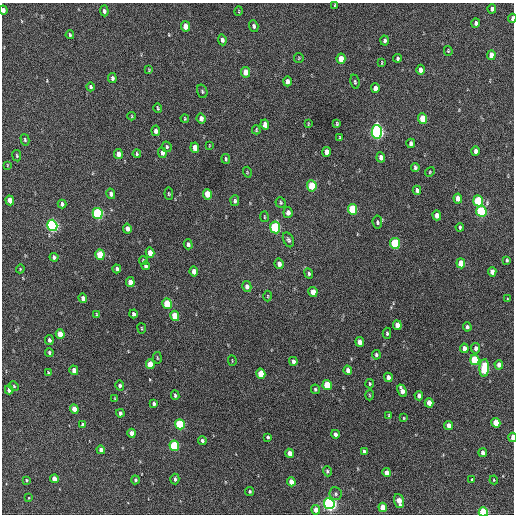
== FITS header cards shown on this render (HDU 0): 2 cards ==
NAXIS1  =                  512 / Axis length
NAXIS2  =                  512 / Axis length

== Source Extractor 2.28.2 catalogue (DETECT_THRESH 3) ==
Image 512 x 512 px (HDU 0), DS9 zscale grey, 1 PNG px = 1 image px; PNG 516 x 516 px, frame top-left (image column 1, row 512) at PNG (2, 3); each listed source drawn as its Kron ellipse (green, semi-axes under 4 px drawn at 4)
Background 219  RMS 15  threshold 43.8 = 3 sigma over >= 5 px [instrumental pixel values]
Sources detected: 175; all 175 listed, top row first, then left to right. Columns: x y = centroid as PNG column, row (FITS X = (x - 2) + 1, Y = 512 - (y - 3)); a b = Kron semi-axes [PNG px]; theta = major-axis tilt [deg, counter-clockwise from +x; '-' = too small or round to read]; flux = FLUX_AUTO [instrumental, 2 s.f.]
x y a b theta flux
335 5 3 2 - 860
492 9 4 4 - 3600
3 10 4 3 - 3500
104 11 5 4 - 2800
239 11 5 3 - 740
512 18 4 3 - 2400
476 23 4 3 - 2400
185 26 5 4 - 12000
254 26 6 4 -73 2300
70 35 4 3 - 1200
222 40 5 4 - 3300
385 40 5 3 - 2200
448 51 5 3 - 980
491 55 5 4 - 8400
299 58 5 4 - 1000
397 58 4 3 - 1900
341 59 5 4 - 14000
382 63 4 2 - 770
149 70 4 3 - 820
420 70 5 4 - 6000
245 72 5 4 - 9600
112 78 5 4 - 2500
287 81 5 4 - 4700
355 82 7 4 -81 1700
90 87 4 3 - 2000
375 88 5 4 - 5400
202 91 7 5 -72 1700
158 108 5 2 - 1100
132 116 4 2 - 770
185 118 4 3 - 900
201 118 5 4 - 5400
423 119 5 4 - 23000
308 124 4 2 - 680
337 124 4 3 - 1000
265 125 5 4 - 8000
256 130 4 3 - 980
156 131 5 4 - 4100
377 132 7 5 -88 290000
340 138 4 2 - 960
25 140 6 4 -74 1500
411 143 5 4 - 3300
209 145 4 2 - 590
167 147 5 4 - 1600
195 148 5 4 - 8800
475 151 4 3 - 3200
326 152 5 4 - 6000
162 153 5 4 - 4300
118 154 5 4 - 7600
137 154 4 3 - 1200
17 156 6 3 -81 1200
381 157 5 4 - 5200
226 159 5 3 - 1400
7 165 4 2 - 630
415 167 4 3 - 1900
247 172 5 3 - 840
430 172 5 4 - 1000
312 186 5 5 - 32000
417 190 4 4 - 3100
111 194 5 4 - 4300
169 194 6 4 -83 1200
207 194 5 4 - 19000
458 198 5 4 - 7600
10 200 5 4 - 10000
235 201 5 4 - 2100
478 201 5 5 - 59000
281 203 5 5 - 1500
62 204 4 3 - 2300
353 209 5 4 - 49000
481 211 6 5 - 80000
98 213 5 5 - 130000
288 213 5 4 - 5400
437 215 5 4 - 6900
264 217 5 3 - 890
377 222 6 5 - 1900
52 225 6 5 - 220000
275 227 6 5 - 93000
460 227 4 3 - 1600
127 229 5 4 - 4600
288 240 8 5 -64 2200
395 243 5 5 - 72000
188 244 5 4 - 2400
150 253 5 4 - 11000
100 255 5 4 - 36000
54 257 4 4 - 2600
143 260 4 4 - 1300
507 260 4 3 - 1200
461 263 5 4 - 19000
279 264 5 4 - 5200
145 266 4 3 - 2400
20 269 4 3 - 810
117 269 4 3 - 2600
194 271 5 4 - 6300
492 272 5 4 - 6600
309 273 5 4 - 1800
130 282 5 4 - 9000
247 286 5 4 - 4300
313 292 5 4 - 9400
268 296 5 3 - 940
83 298 5 4 - 4400
507 299 4 3 - 710
167 304 5 4 - 39000
96 314 3 2 - 720
133 314 4 3 - 2800
175 316 5 4 - 27000
397 325 5 4 - 9100
467 327 4 4 - 2500
142 328 5 2 - 850
387 333 5 4 - 1600
60 334 5 4 - 17000
49 340 5 4 - 2600
360 342 5 4 - 8900
464 348 4 4 - 6200
476 348 5 4 - 4000
49 352 4 4 - 1800
376 355 4 3 - 1600
157 358 6 3 -81 860
475 360 5 4 - 52000
232 361 5 2 - 690
293 361 4 4 - 3600
150 364 5 4 - 19000
499 365 5 4 - 6000
484 368 9 4 87 58000
74 370 5 4 - 5800
348 370 5 4 - 6600
48 372 4 3 - 810
261 374 5 4 - 27000
388 377 4 4 - 6600
370 384 5 3 - 1200
120 385 5 4 - 2200
327 385 5 4 - 40000
14 386 5 4 - 1300
315 389 5 4 - 1500
9 390 4 4 - 7300
402 391 6 4 -66 6900
175 395 5 3 - 2000
369 395 5 3 - 950
419 396 4 4 - 4700
115 398 3 2 - 670
154 403 4 3 - 2100
429 403 5 4 - 11000
74 409 5 4 - 11000
120 413 4 3 - 2600
389 415 3 2 - 900
404 418 3 3 - 790
496 423 5 4 - 19000
180 424 5 4 - 80000
83 425 4 4 - 4000
449 425 4 4 - 7700
132 433 4 4 - 6200
335 434 4 3 - 3600
268 437 3 3 - 1400
513 437 5 2 - 11000
202 440 4 4 - 2200
174 446 5 4 - 60000
101 450 4 4 - 5100
364 451 3 3 - 1700
483 452 4 4 - 5000
289 453 4 4 - 7300
327 471 5 4 - 1700
387 473 4 4 - 8000
54 479 4 4 - 10000
175 479 5 4 - 2800
26 480 4 4 - 1000
135 480 4 4 - 1700
472 480 3 2 - 1100
494 480 4 4 - 930
291 482 4 4 - 12000
250 491 4 4 - 1400
335 494 6 6 - 2300
29 498 3 2 - 660
399 501 7 4 -74 13000
329 504 5 5 - 330000
383 507 4 4 - 17000
316 510 4 4 - 9500
483 512 4 4 - 75000
At the frame edge (FLAGS 8, measured only in part): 4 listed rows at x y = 3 10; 512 18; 513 437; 483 512